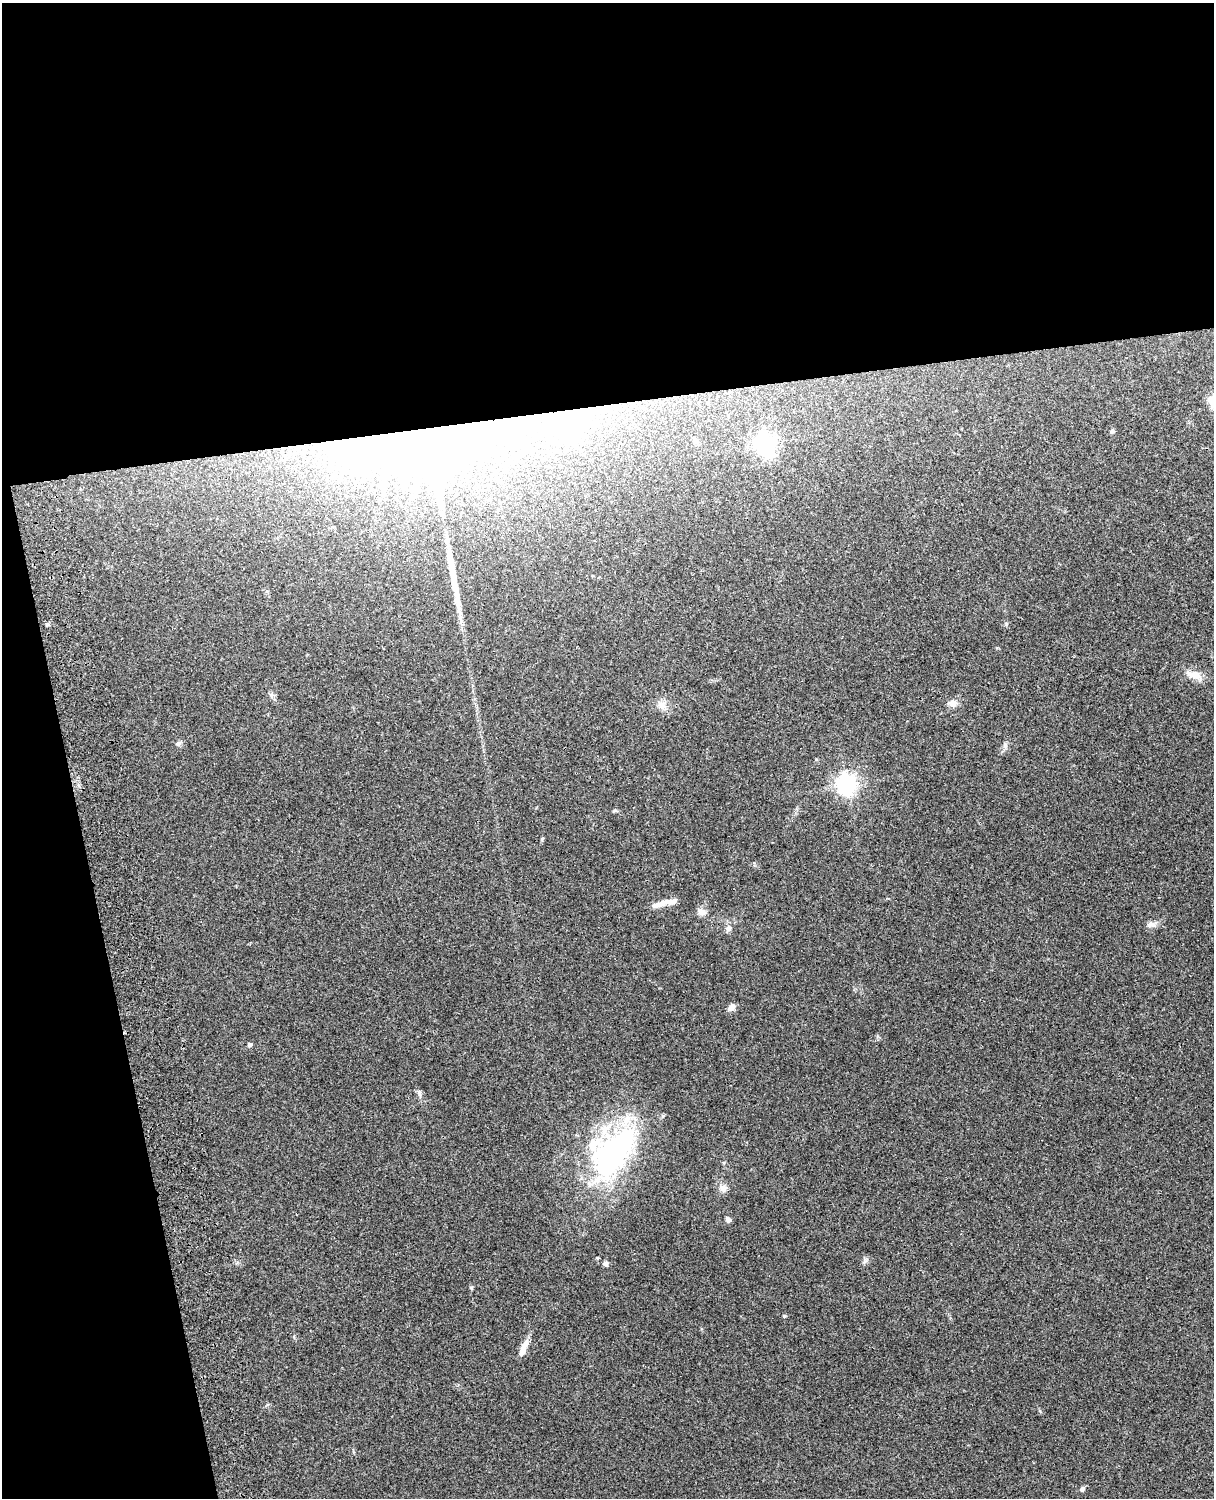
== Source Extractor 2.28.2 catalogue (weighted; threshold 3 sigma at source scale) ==
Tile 1 of 4 x 3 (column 1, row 1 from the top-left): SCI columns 119-1330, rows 3155-4650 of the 5088 x 4927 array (HDU 1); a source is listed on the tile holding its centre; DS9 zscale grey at full resolution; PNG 1216 x 1500 px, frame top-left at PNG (2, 3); no overlay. Shown black and unused: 33% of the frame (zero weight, under 3 of 4 exposures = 6% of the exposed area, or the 3 px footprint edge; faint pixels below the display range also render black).
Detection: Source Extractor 2.28.2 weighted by HDU 2 'WHT'; one run over the whole footprint, this tile lists its part. Background 0.208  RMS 0.0082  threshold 0.037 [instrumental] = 3 sigma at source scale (4.5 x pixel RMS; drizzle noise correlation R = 1.50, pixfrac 1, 0.05/0.05 arcsec/px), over >= 5 px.
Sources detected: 33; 1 inside a brighter object's white glare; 2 long thin detections or spike segments (spike, bleed or trail) — not listed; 1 inside a brighter listed object's ellipse — not listed separately; the other 29 listed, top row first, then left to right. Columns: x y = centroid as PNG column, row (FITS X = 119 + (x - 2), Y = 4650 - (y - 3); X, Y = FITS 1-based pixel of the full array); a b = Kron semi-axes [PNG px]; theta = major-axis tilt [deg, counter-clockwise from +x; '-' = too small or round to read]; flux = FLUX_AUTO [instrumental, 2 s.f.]
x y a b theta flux
572 420 52 38 35 140
1112 431 6 5 - 1.4
695 441 9 4 -81 1.8
766 444 8 7 - 430
423 445 117 59 4 1000
1006 624 5 5 - 1.2
1193 675 23 9 -16 8.8
953 703 11 10 - 5
662 705 13 11 -42 6.2
178 743 7 6 - 2
1005 745 7 4 72 1.9
816 759 4 3 - 0.76
846 785 7 7 - 480
615 810 7 4 1 1.1
659 904 26 7 19 7.3
702 912 11 7 -4 5.1
1151 924 13 8 -1 4.2
728 928 9 8 - 3.2
731 1007 11 7 42 3.7
249 1045 5 4 - 2.2
419 1093 12 5 -72 2.5
612 1153 61 37 52 190
723 1188 11 9 -13 4.8
728 1220 6 6 - 2.7
597 1258 4 3 - 0.8
605 1264 7 6 - 2.2
784 1316 4 4 - 1.2
523 1349 22 7 68 8.3
1082 1489 6 5 - 2.2
Overlapping masked pixels (flux is a lower limit): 2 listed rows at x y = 572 420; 423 445
Unlisted compact peaks at least as high as the median listed source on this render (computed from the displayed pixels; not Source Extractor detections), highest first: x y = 865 1261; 471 1287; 1040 1411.